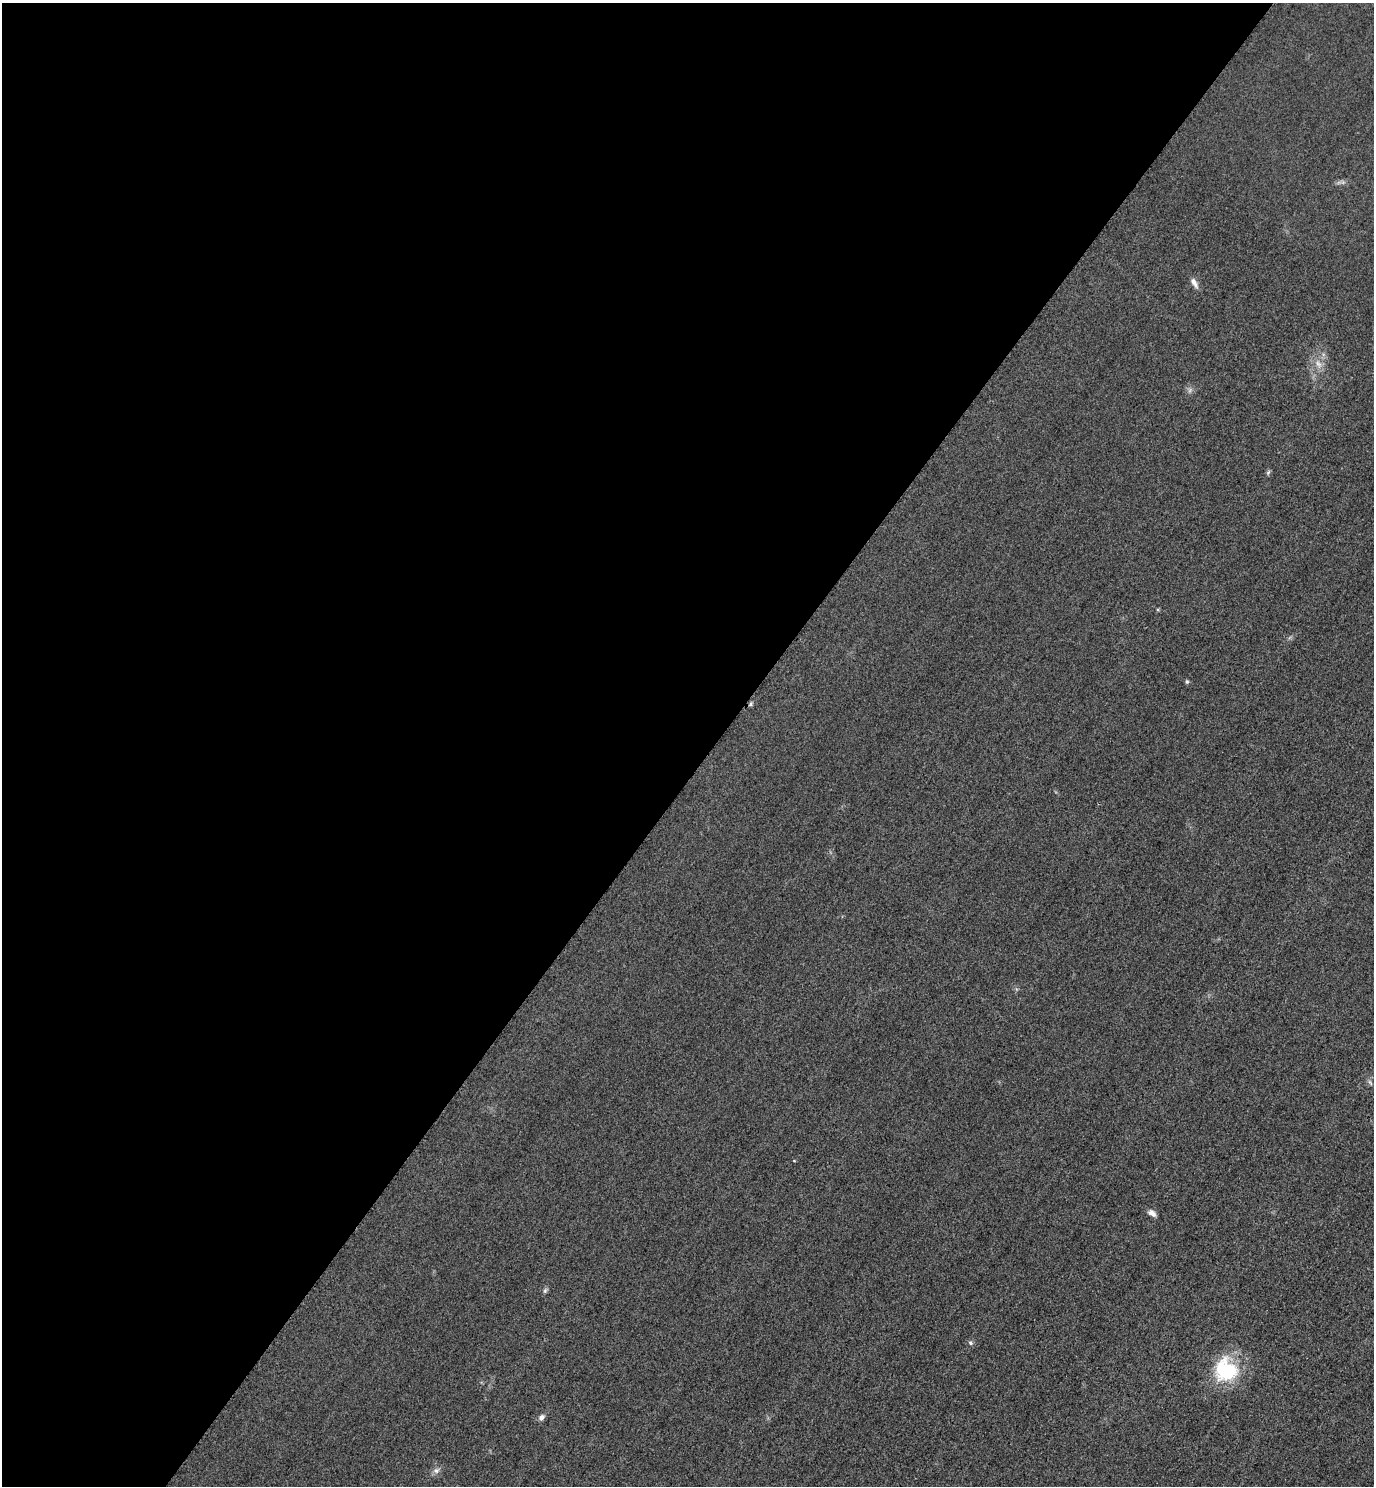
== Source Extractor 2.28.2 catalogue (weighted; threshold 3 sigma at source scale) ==
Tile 5 of 4 x 4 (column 1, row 2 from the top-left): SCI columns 325-1696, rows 2998-4481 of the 5996 x 5993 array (HDU 1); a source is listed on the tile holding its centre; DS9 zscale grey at full resolution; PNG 1376 x 1488 px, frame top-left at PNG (2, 3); no overlay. Shown black and unused: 52% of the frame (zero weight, under 3 of 4 exposures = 3% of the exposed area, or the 3 px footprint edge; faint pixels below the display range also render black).
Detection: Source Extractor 2.28.2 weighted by HDU 2 'WHT'; one run over the whole footprint, this tile lists its part. Background 0.0506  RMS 0.017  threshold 0.0757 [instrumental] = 3 sigma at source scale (4.5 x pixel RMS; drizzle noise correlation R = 1.50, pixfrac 1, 0.05/0.05 arcsec/px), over >= 5 px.
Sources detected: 14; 1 too faint to see at this stretch — not listed; the other 13 listed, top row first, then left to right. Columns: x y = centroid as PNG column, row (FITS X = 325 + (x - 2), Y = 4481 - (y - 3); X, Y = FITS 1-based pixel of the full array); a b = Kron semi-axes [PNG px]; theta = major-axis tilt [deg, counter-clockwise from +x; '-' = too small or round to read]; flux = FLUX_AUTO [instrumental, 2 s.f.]
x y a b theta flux
1194 283 16 6 -58 8.9
1318 364 11 7 -53 11
1268 472 7 5 68 2.9
1187 682 6 5 - 2.4
751 704 6 4 63 2.7
1370 1082 9 3 -56 3.5
794 1161 4 3 - 1.3
1152 1213 11 6 -35 8.4
545 1291 8 5 63 3.5
970 1343 6 6 - 3.8
1226 1370 28 27 - 110
541 1417 8 6 44 6
436 1470 10 8 14 7.2